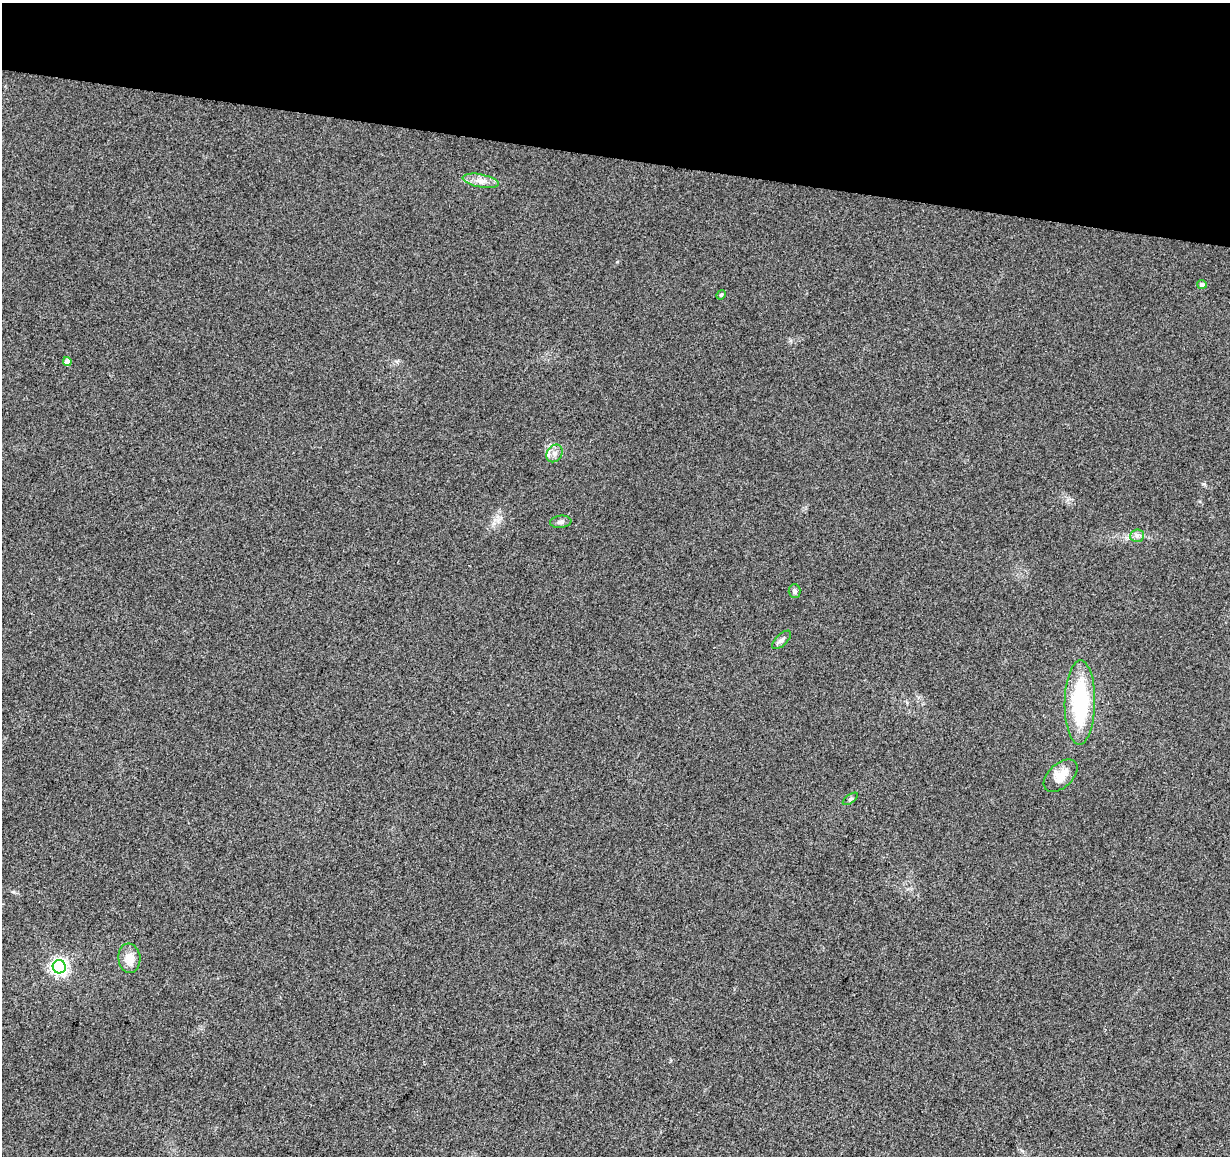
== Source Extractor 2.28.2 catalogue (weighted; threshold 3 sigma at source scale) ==
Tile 2 of 4 x 4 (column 2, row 1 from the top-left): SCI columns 1240-2467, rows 3749-4902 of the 4926 x 5130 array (HDU 1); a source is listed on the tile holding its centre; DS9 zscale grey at full resolution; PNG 1232 x 1158 px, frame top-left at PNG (2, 3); each listed source drawn as its Kron ellipse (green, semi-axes under 4 px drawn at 4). Shown black and unused: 13% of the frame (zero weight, under 3 of 5 exposures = <1% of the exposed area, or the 3 px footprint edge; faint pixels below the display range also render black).
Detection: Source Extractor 2.28.2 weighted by HDU 2 'WHT'; one run over the whole footprint, this tile lists its part. Background 0.0271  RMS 0.0046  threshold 0.0207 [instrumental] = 3 sigma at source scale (4.5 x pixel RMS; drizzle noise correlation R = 1.50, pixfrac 1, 0.0396/0.0396 arcsec/px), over >= 5 px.
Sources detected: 14; all 14 listed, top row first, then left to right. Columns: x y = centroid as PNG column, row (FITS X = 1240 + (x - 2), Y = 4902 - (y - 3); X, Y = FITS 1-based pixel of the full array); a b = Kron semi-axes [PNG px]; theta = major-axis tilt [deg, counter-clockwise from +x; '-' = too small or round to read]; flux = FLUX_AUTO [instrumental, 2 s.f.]
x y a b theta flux
481 181 18 6 -10 3.7
1202 284 5 4 - 1.6
721 295 5 4 - 0.56
67 362 4 4 - 3.1
555 453 9 7 57 2.2
561 522 11 6 5 1.6
1137 536 7 6 - 1.4
795 591 7 6 - 1.2
782 640 12 5 44 1.5
1080 702 42 15 89 44
1061 776 20 12 42 6.9
850 799 8 4 36 0.88
129 958 15 11 -84 5.1
59 967 7 6 - 160
Unlisted compact peaks at least as high as the median listed source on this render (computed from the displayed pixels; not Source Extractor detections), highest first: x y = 1204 484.